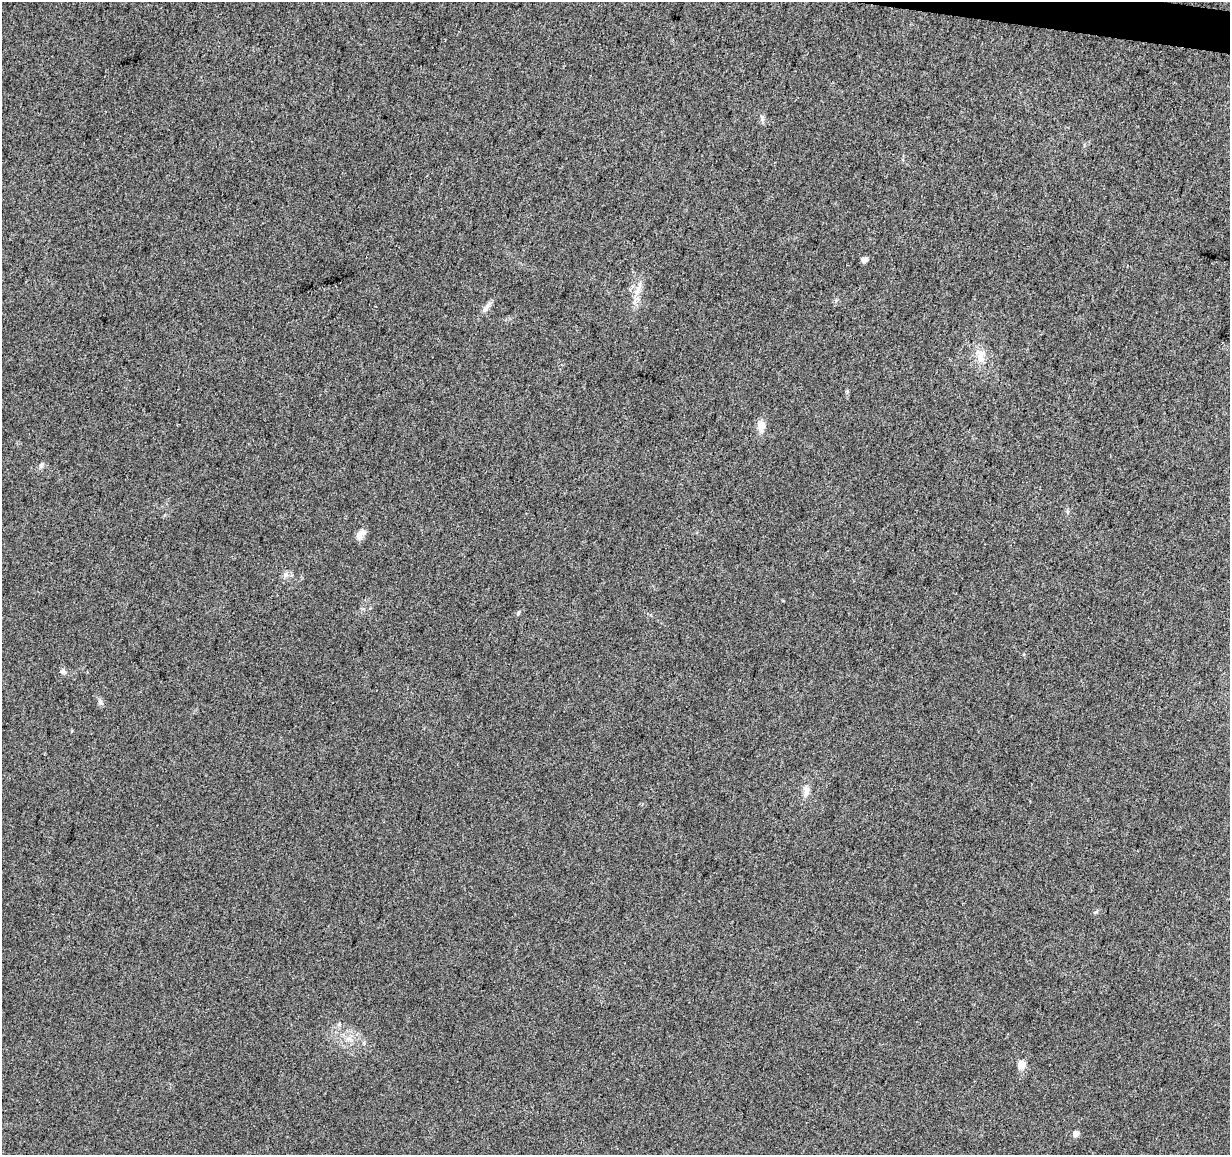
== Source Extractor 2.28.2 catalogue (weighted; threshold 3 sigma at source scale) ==
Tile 10 of 4 x 4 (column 2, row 3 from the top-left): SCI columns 1240-2467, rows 1443-2595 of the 4926 x 5130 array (HDU 1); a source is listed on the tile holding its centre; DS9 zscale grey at full resolution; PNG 1232 x 1157 px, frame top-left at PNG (2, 2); no overlay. Shown black and unused: <1% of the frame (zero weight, under 3 of 5 exposures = <1% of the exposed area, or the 3 px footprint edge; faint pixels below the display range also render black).
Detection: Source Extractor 2.28.2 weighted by HDU 2 'WHT'; one run over the whole footprint, this tile lists its part. Background 0.0271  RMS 0.0046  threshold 0.0207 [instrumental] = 3 sigma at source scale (4.5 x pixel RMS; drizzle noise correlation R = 1.50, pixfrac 1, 0.0396/0.0396 arcsec/px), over >= 5 px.
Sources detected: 15; all 15 listed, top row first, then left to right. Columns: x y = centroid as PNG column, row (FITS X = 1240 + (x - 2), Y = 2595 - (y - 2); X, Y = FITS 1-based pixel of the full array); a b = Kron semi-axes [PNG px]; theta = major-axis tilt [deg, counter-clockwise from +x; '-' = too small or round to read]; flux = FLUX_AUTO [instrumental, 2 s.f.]
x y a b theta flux
865 260 7 6 - 1.7
485 308 12 6 53 2
980 356 20 11 -79 5.8
761 425 15 10 -80 3.4
41 465 7 6 - 1
361 534 14 8 41 3
285 575 8 7 - 1.8
518 613 7 4 59 0.62
63 672 9 6 -27 1.3
100 702 7 4 -90 1.1
806 790 15 8 -83 3.1
339 1024 6 4 47 0.77
348 1039 8 5 1 1.5
1022 1065 5 5 - 11
1076 1134 4 4 - 3.9